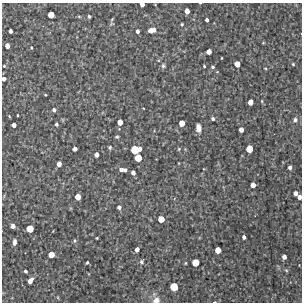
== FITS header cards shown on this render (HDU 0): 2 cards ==
NAXIS1  =                  300 / Width of image
NAXIS2  =                  300 / Height of image

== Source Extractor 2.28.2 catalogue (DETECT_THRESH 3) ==
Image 300 x 300 px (HDU 0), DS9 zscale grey, 1 PNG px = 1 image px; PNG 304 x 304 px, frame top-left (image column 1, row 300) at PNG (2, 3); no overlay
Background 3440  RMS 230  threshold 695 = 3 sigma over >= 5 px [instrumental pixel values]
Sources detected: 76; all 76 listed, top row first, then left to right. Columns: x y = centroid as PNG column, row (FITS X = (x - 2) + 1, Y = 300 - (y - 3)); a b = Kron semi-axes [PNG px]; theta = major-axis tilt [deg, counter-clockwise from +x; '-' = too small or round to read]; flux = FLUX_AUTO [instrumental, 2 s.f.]
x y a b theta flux
142 4 4 3 - 69000
187 11 5 4 - 94000
51 15 5 5 - 160000
89 16 3 3 - 24000
112 19 4 3 - 12000
207 20 4 3 - 42000
182 24 4 3 - 18000
152 30 7 4 12 150000
10 31 4 3 - 52000
137 31 4 3 - 43000
263 43 4 3 - 12000
7 46 4 4 - 86000
31 47 3 2 - 13000
209 52 4 4 - 100000
222 58 3 2 - 11000
237 64 5 5 - 130000
293 64 4 3 - 16000
4 66 3 3 - 15000
163 66 6 5 - 31000
204 66 3 3 - 14000
213 67 5 4 - 21000
265 68 4 3 - 12000
217 72 4 2 - 9800
4 79 4 4 - 56000
45 95 3 2 - 12000
262 101 4 3 - 12000
250 102 5 4 - 110000
143 108 3 2 - 10000
54 110 4 4 - 34000
17 115 3 2 - 10000
213 119 4 3 - 34000
295 120 6 6 - 42000
120 122 5 4 - 120000
182 123 5 5 - 150000
56 124 3 3 - 26000
14 125 4 4 - 64000
198 128 8 5 -85 99000
241 130 4 4 - 86000
117 137 3 3 - 23000
110 147 5 4 - 22000
75 149 4 4 - 69000
179 149 4 4 - 16000
249 149 5 5 - 200000
135 150 8 6 10 340000
97 155 4 4 - 64000
138 158 5 5 - 220000
59 164 4 4 - 88000
290 167 4 3 - 45000
123 170 8 4 -5 88000
133 173 4 4 - 64000
253 185 4 4 - 100000
295 193 4 4 - 74000
78 197 5 4 - 140000
299 197 4 4 - 71000
119 207 4 4 - 47000
161 219 5 5 - 160000
13 226 4 4 - 67000
30 229 5 5 - 220000
244 237 4 3 - 46000
97 238 3 2 - 13000
75 241 5 5 - 23000
14 242 6 3 85 50000
137 249 4 4 - 93000
218 250 5 5 - 150000
51 254 5 5 - 150000
284 257 4 4 - 69000
87 262 3 2 - 21000
141 262 7 6 - 35000
195 262 5 5 - 210000
185 263 5 3 - 13000
286 270 5 4 - 17000
25 271 3 3 - 31000
30 281 6 4 57 97000
174 287 6 6 - 280000
156 300 8 6 28 110000
214 302 4 2 - 12000
At the frame edge (FLAGS 8, measured only in part): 5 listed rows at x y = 142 4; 4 79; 299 197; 156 300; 214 302